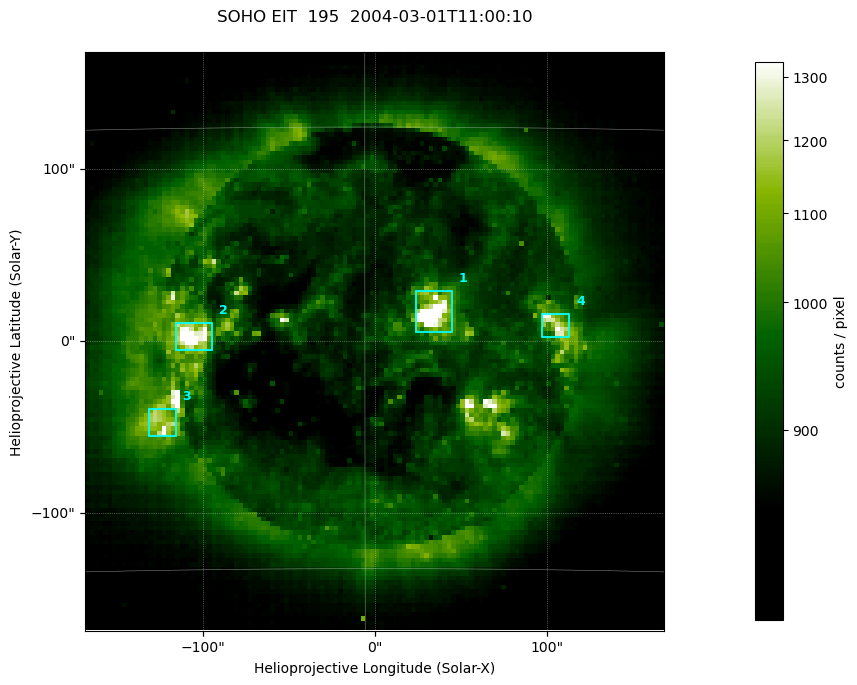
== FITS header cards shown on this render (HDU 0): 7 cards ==
TELESCOP= 'SOHO'               /
INSTRUME= 'EIT'                /
WAVELNTH=                  195 / 171 = Fe IX/X, 195 = Fe XII,
DATE-OBS= '2004-03-01T11:00:10.612' / UTC at spacecraft
CTYPE1  = 'Solar-X '           /
CTYPE2  = 'Solar-Y '           /
BUNIT   = 'counts / pixel    ' /

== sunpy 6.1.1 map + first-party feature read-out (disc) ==
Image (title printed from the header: SOHO EIT  195  2004-03-01T11:00:10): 128 x 128 px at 2.63 arcsec/px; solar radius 979 arcsec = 372 px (partial field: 3.8% of the solar disc is inside the frame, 100% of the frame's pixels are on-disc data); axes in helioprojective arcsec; data unit counts / pixel (BUNIT, on the colour bar)
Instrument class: DISC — disc imager (sunpy class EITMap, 195 A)
Bright regions (active regions / flare kernels): reference = the on-disc median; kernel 3 px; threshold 5 sigma = 242 counts / pixel over a disc level ~896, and >= 1.15x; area >= 16 px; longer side >= 3 px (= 7.9 arcsec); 4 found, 4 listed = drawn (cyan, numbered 1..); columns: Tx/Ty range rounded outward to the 10 arcsec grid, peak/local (2 s.f.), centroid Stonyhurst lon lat
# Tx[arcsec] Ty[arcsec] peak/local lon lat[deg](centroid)
1 20..50 0..30 1.8 +2 -6
2 -120..-90 -10..10 1.7 -6 -7
3 -140..-110 -60..-40 1.4 -7 -10
4 90..120 0..20 1.4 +7 -7